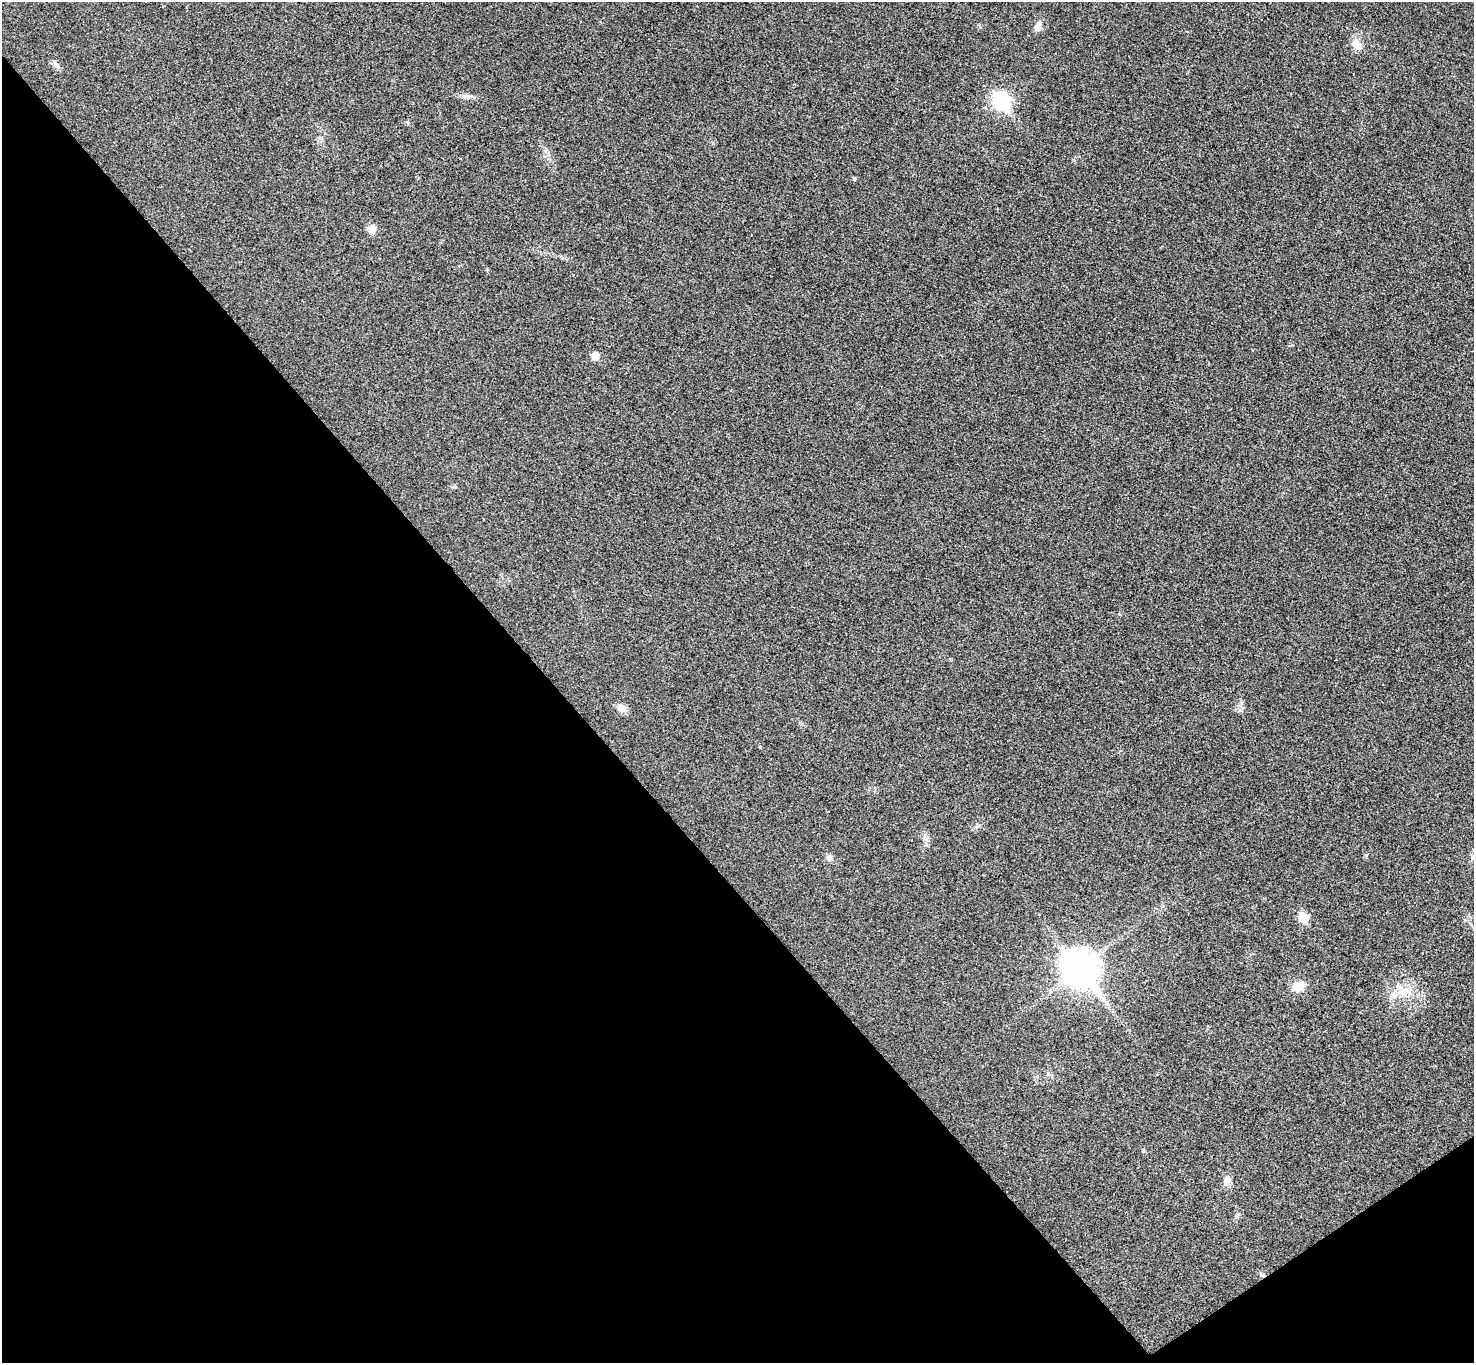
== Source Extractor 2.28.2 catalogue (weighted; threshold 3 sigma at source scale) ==
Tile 14 of 4 x 4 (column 2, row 4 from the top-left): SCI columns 1524-2995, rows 334-1694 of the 5987 x 5973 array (HDU 1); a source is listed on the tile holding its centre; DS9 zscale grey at full resolution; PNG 1476 x 1365 px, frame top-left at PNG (2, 2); no overlay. Shown black and unused: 39% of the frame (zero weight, under 3 of 4 exposures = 6% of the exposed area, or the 3 px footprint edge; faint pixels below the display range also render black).
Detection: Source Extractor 2.28.2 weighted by HDU 2 'WHT'; one run over the whole footprint, this tile lists its part. Background 0.0245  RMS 0.0061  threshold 0.0275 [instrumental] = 3 sigma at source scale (4.5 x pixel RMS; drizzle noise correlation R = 1.50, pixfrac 1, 0.05/0.05 arcsec/px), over >= 5 px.
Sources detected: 20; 1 inside a brighter listed object's ellipse — not listed separately; the other 19 listed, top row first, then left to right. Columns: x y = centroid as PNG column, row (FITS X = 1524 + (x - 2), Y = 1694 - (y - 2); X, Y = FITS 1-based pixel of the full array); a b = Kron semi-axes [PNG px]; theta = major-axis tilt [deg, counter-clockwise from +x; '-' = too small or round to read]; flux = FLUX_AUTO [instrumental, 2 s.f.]
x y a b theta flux
1038 26 14 7 70 4
1357 44 15 11 -55 5.7
56 65 12 6 -47 2.4
466 96 19 5 2 2.9
1001 101 9 7 -48 160
408 122 6 4 -89 0.77
854 179 5 4 - 0.91
372 230 12 11 - 3.5
595 356 6 5 - 8.5
622 708 12 10 -30 4
829 858 9 8 - 2.3
1303 917 6 6 - 20
1080 969 14 11 -50 1200
1298 986 16 10 18 8.1
1405 991 20 12 7 11
1143 1150 6 4 89 0.71
1227 1180 12 9 79 4.3
1237 1215 9 3 45 1
1262 1275 7 4 -36 1.1
Overlapping masked pixels (flux is a lower limit): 1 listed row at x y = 1262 1275
Unlisted compact peaks at least as high as the median listed source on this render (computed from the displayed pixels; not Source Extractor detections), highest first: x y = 1366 855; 1240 710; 321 138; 1119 614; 545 152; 977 826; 455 487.